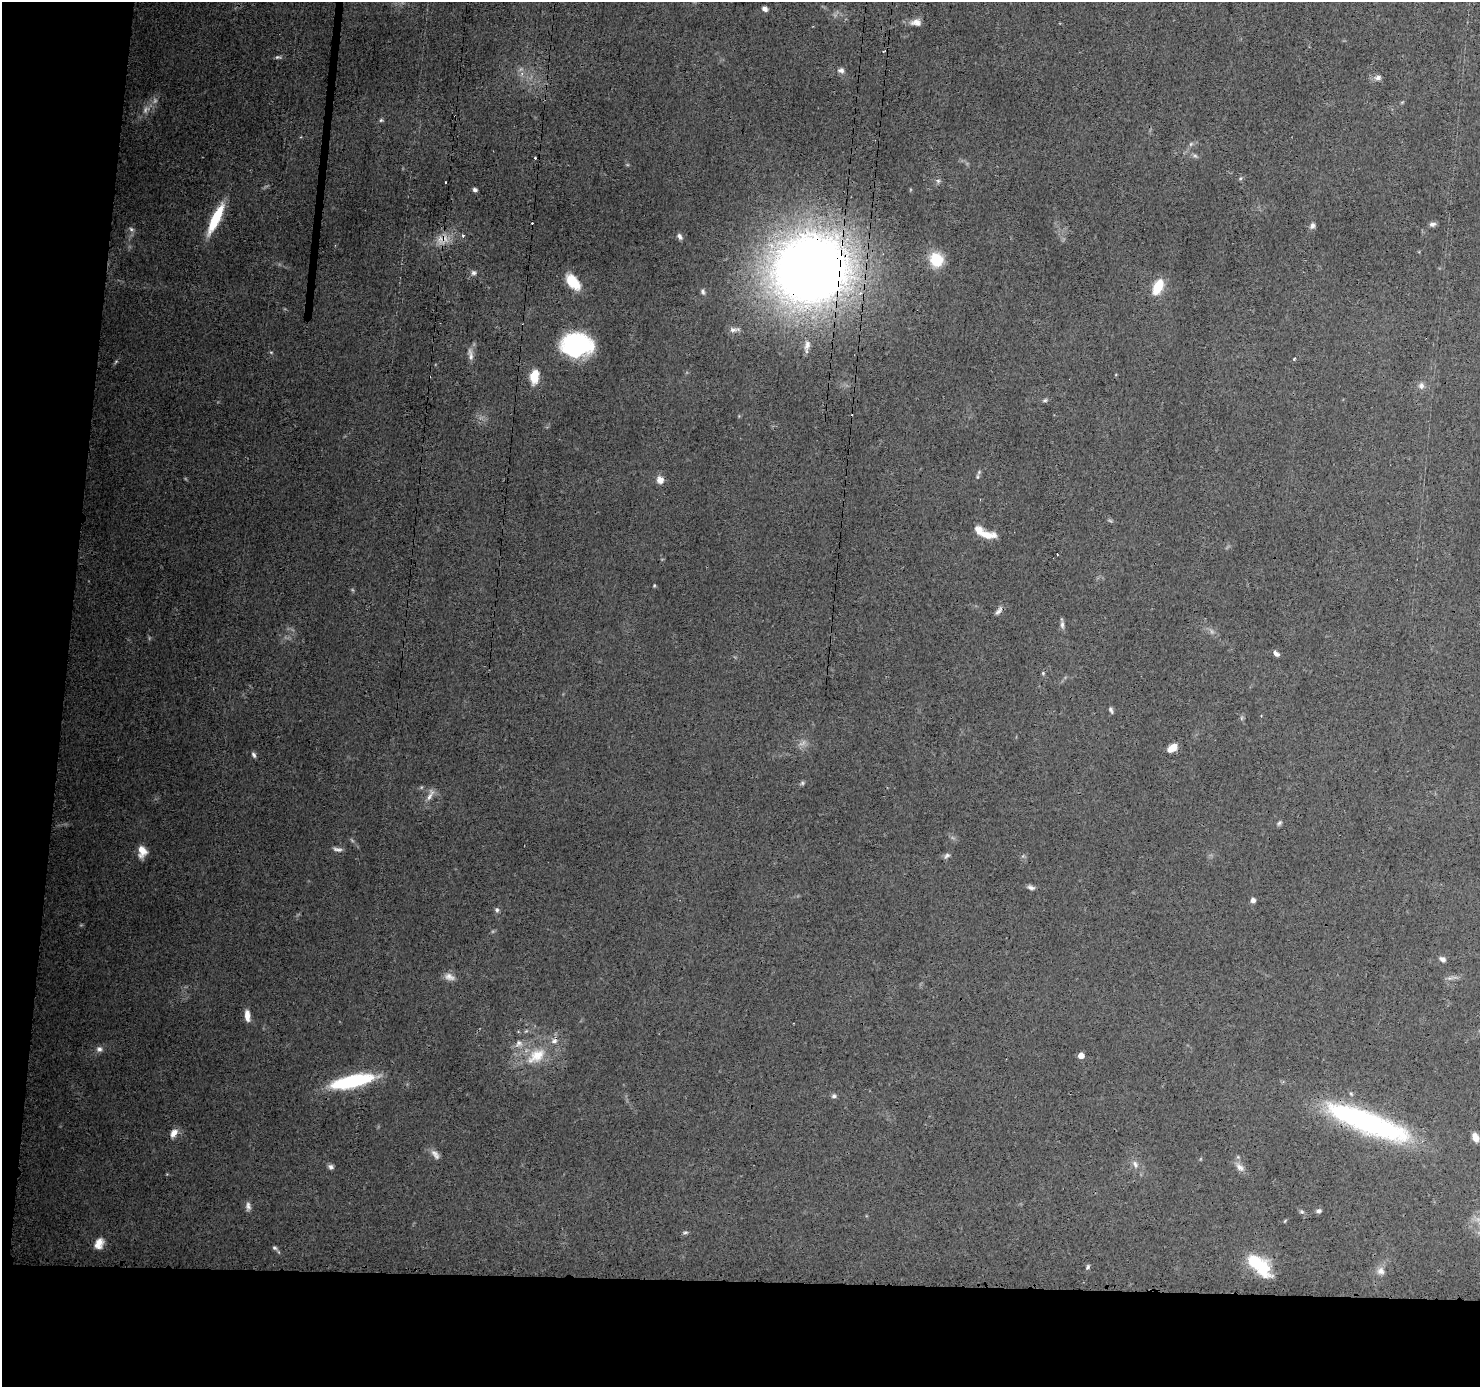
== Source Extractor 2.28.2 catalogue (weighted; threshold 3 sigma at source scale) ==
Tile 7 of 3 x 3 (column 1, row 3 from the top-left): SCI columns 1-1478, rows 111-1495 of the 4435 x 4471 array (HDU 1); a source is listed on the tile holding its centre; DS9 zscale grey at full resolution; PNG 1482 x 1389 px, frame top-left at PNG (2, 2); no overlay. Shown black and unused: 12% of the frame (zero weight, under 3 of 4 exposures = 2% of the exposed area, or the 3 px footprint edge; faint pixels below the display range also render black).
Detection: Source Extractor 2.28.2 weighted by HDU 2 'WHT'; one run over the whole footprint, this tile lists its part. Background 0.0344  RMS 0.0034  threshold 0.0151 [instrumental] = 3 sigma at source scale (4.5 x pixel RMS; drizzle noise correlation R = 1.50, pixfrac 1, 0.05/0.05 arcsec/px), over >= 5 px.
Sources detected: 90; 3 too faint to see at this stretch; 2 cosmic-ray / hot-pixel residue — not listed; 3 inside a brighter listed object's ellipse — not listed separately; the other 82 listed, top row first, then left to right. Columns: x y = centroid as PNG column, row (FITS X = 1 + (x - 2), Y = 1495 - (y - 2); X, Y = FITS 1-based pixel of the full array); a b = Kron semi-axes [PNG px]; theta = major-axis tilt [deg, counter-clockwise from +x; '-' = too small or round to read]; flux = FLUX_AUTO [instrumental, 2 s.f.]
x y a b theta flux
765 9 6 4 -30 1.4
916 22 13 8 -1 2.3
278 57 9 4 -12 0.66
841 70 9 7 -10 1.2
1378 78 9 7 12 1.3
381 120 5 5 - 0.57
1191 144 6 4 89 0.51
1195 156 7 5 -29 0.7
1240 179 6 4 19 0.44
938 181 6 5 - 0.72
445 182 3 2 - 0.32
475 190 4 4 - 0.82
215 219 36 9 64 13
1432 224 8 5 10 1.1
1312 225 8 6 71 1.1
131 229 7 6 - 0.84
463 235 4 3 - 0.57
680 236 8 6 -60 1.1
443 239 20 9 13 4.4
936 259 17 15 -65 9.2
811 269 58 51 13 470
474 273 7 6 - 0.97
573 282 20 10 -49 8
1158 287 16 9 66 8.7
703 292 9 5 -68 0.82
733 330 13 7 -5 1.6
577 345 26 19 -2 46
807 345 15 7 78 1.8
271 352 5 3 - 0.36
470 355 18 6 -81 1.9
1294 359 3 3 - 0.48
116 362 6 4 45 0.42
534 376 16 9 80 6.1
1421 386 9 8 - 1.4
1045 400 7 5 15 0.62
979 472 6 5 - 0.64
660 480 9 9 - 2.1
987 535 19 8 -5 4.6
1057 555 3 2 - 0.48
654 585 4 3 - 0.35
998 611 13 5 57 1.3
1062 625 10 5 -85 1.1
1276 653 8 4 -45 1.1
1043 673 5 4 - 0.39
1111 710 8 4 -62 0.72
1172 748 9 6 37 3.7
254 755 7 4 -58 0.78
802 783 6 5 - 0.55
430 795 20 7 67 2.2
1279 823 8 5 45 0.69
338 849 12 5 -7 1.2
142 851 12 9 -89 4
947 855 9 5 29 0.83
1031 887 10 5 -15 1
1253 900 5 5 - 1.3
497 910 6 5 - 0.75
1443 959 7 5 -24 1.1
449 977 14 9 -23 2.2
247 1016 13 6 -84 2.7
526 1031 6 4 18 0.48
519 1043 10 9 - 1.9
99 1049 8 8 - 1.3
536 1056 31 17 35 11
1081 1056 5 5 - 3.6
351 1081 46 12 13 28
834 1096 6 6 - 0.84
1367 1122 91 21 -21 76
174 1133 11 7 52 2.5
1475 1137 9 6 -63 2.2
435 1154 14 7 -53 1.7
1135 1164 11 6 -60 1.4
331 1167 7 6 - 1
1240 1167 14 8 -47 2
248 1206 11 6 -88 1.3
1319 1211 7 5 13 0.82
1302 1212 6 5 - 0.56
685 1232 8 4 5 0.57
99 1243 13 9 62 3.3
275 1248 6 5 - 0.62
1257 1264 27 11 -43 21
1088 1267 7 5 63 0.62
1381 1271 11 10 - 2
Overlapping masked pixels (flux is a lower limit): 3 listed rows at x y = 443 239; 811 269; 1367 1122